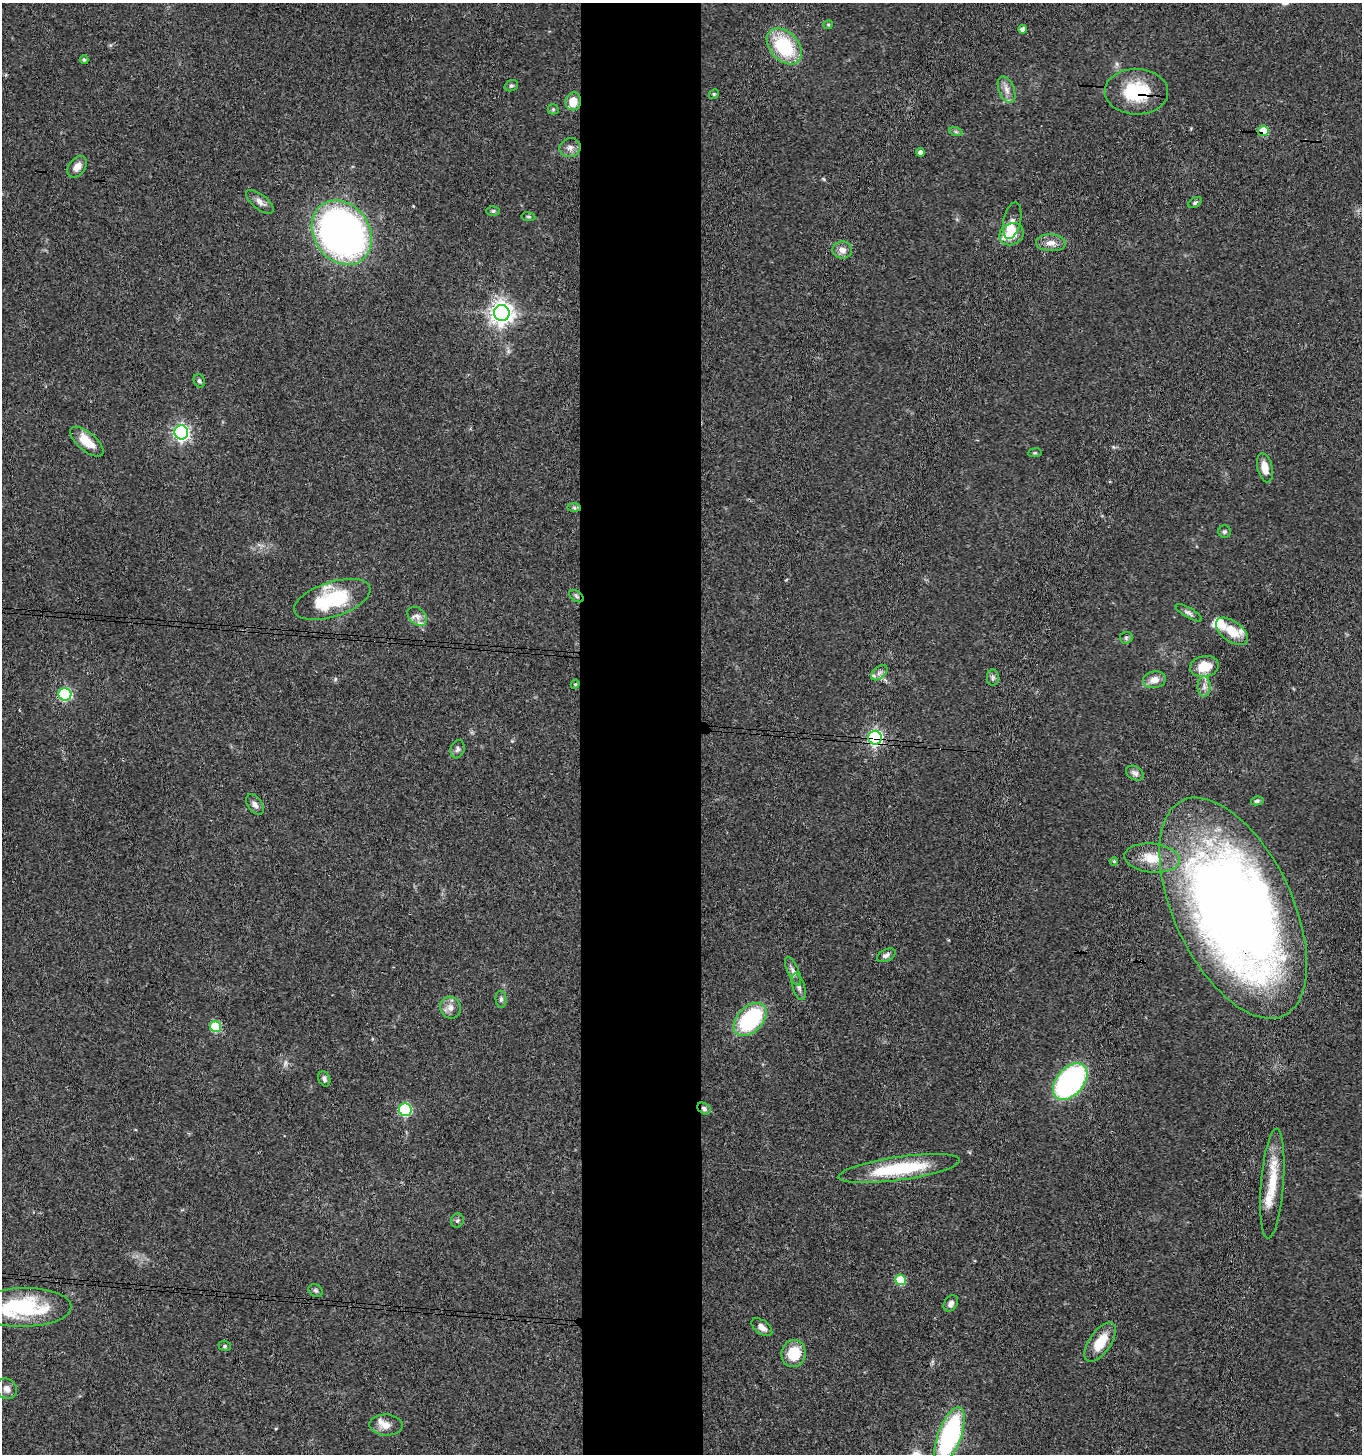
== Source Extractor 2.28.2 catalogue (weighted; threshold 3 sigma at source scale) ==
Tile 5 of 3 x 3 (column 2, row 2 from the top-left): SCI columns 1565-2924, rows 1457-2908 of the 4441 x 4368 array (HDU 1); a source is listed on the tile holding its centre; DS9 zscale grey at full resolution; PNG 1364 x 1456 px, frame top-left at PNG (2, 3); each listed source drawn as its Kron ellipse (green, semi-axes under 4 px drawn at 4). Shown black and unused: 9% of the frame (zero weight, under 3 of 4 exposures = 6% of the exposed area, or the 3 px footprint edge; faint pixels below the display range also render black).
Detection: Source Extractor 2.28.2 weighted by HDU 2 'WHT'; one run over the whole footprint, this tile lists its part. Background 0.0675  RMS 0.0053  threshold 0.0238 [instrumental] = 3 sigma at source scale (4.5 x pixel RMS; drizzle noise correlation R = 1.50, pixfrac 1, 0.05/0.05 arcsec/px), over >= 5 px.
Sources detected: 87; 1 too faint to see at this stretch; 2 inside a brighter object's white glare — neither listed nor drawn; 6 inside a brighter listed object's ellipse — not listed separately; the other 78 listed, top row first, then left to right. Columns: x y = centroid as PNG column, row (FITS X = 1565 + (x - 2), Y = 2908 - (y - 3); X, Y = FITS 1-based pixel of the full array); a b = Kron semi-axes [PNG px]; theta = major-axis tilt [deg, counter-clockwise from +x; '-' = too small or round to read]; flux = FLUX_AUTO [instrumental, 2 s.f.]
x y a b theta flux
828 25 4 4 - 0.61
1023 29 4 4 - 2.2
784 46 21 14 -48 34
84 60 4 4 - 0.85
511 86 7 5 21 1
1006 90 14 7 -67 3.6
1136 92 31 23 -1 28
714 94 5 4 - 0.71
573 101 9 8 - 8.4
553 109 5 5 - 0.74
1263 131 5 5 - 14
956 132 7 4 -18 0.99
570 148 10 9 - 3
920 152 4 4 - 2.3
77 167 12 8 53 4.7
260 202 16 7 -38 3.2
1195 203 7 4 31 1.1
493 211 6 5 - 1
528 217 7 3 -8 0.66
1012 221 18 8 78 3.1
342 233 34 28 -55 240
1012 234 12 10 30 14
1051 243 15 8 -2 4.2
842 250 10 8 -1 4.1
502 313 8 7 - 430
199 381 7 5 -62 1.1
181 432 7 7 - 150
87 442 20 9 -41 10
1035 453 7 3 8 0.64
1265 468 15 7 -77 5.7
574 508 7 4 -2 0.99
1225 532 6 6 - 1.1
576 596 8 5 -36 1.2
332 599 40 17 18 37
1189 613 15 5 -30 1.8
417 616 11 8 -43 2.8
1232 631 18 10 -37 11
1126 638 6 6 - 1.1
1204 666 14 10 10 11
879 673 9 6 41 1.9
993 677 8 6 90 1.3
1154 680 11 8 8 4.5
575 684 5 4 - 0.63
1204 687 10 6 -89 2.5
65 694 6 6 - 56
875 738 7 6 - 120
458 749 9 7 72 1.7
1135 773 9 7 -29 2.1
1257 801 6 4 10 0.91
255 805 11 7 -54 2.4
1152 858 28 14 -5 12
1114 861 4 3 - 0.59
1233 908 119 59 -65 630
886 955 10 5 26 1.8
793 971 15 5 -67 2.5
799 987 14 6 -73 2.2
501 999 8 5 -84 1.3
450 1008 11 10 - 3.8
750 1019 19 12 45 48
215 1027 5 5 - 25
324 1079 8 5 -66 1.6
1070 1081 21 13 49 110
704 1109 7 5 -35 1.4
405 1110 6 6 - 52
899 1169 61 11 8 36
1272 1184 55 11 85 18
457 1220 7 6 - 1.1
900 1280 5 5 - 20
316 1291 7 6 - 1.2
951 1303 9 6 56 2.1
23 1307 48 19 1 50
762 1327 12 6 -37 3.3
1100 1342 23 11 55 12
225 1346 6 5 - 0.78
794 1353 13 12 - 15
7 1389 11 9 -49 3.3
386 1425 16 10 -2 4.8
950 1436 30 11 70 94
Overlapping masked pixels (flux is a lower limit): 6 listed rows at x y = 1136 92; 1263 131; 576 596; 875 738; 1233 908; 704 1109
Isophote crosses this tile's border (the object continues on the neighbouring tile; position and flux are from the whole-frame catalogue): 2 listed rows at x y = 23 1307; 950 1436